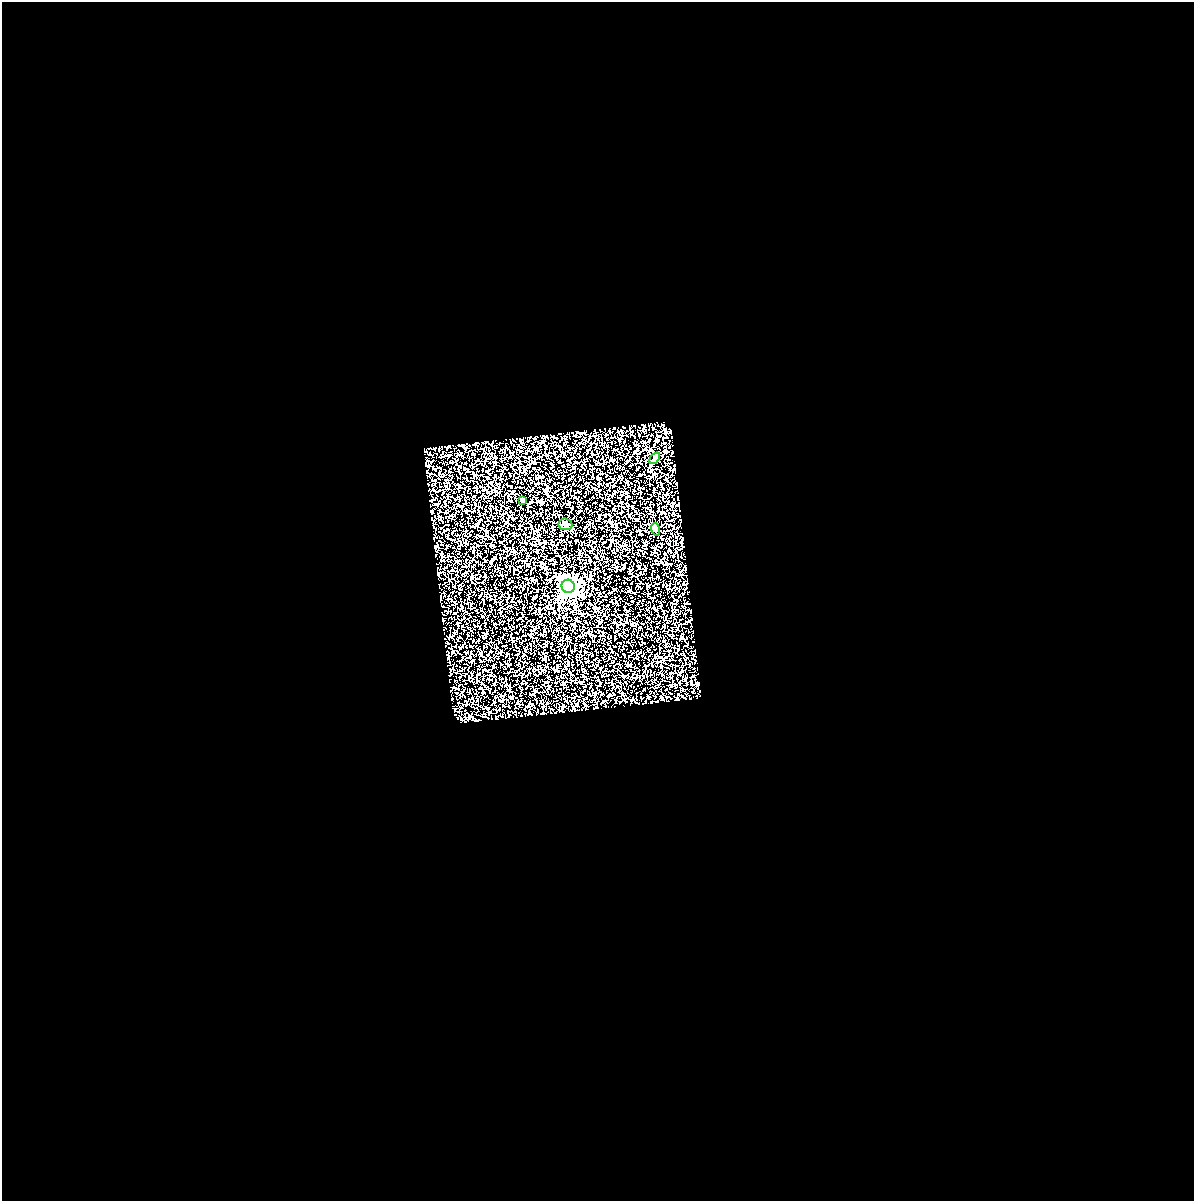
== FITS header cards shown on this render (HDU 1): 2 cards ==
NAXIS1  =                 1192
NAXIS2  =                 1199

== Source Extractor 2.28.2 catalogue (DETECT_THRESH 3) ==
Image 1192 x 1199 px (HDU 1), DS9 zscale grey, 1 PNG px = 1 image px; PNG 1196 x 1203 px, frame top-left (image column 1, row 1199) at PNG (2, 2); each listed source drawn as its Kron ellipse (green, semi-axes under 4 px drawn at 4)
Background 0.671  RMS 1.2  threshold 3.71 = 3 sigma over >= 5 px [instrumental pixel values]
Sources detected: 5; all 5 listed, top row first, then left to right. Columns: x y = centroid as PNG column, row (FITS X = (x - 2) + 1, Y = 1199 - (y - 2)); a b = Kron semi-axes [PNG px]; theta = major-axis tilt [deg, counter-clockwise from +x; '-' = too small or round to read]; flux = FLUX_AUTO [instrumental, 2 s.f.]
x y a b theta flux
655 458 6 4 51 130
522 501 4 4 - 100
565 524 7 6 - 180
655 529 6 4 -73 140
568 586 7 6 - 29000